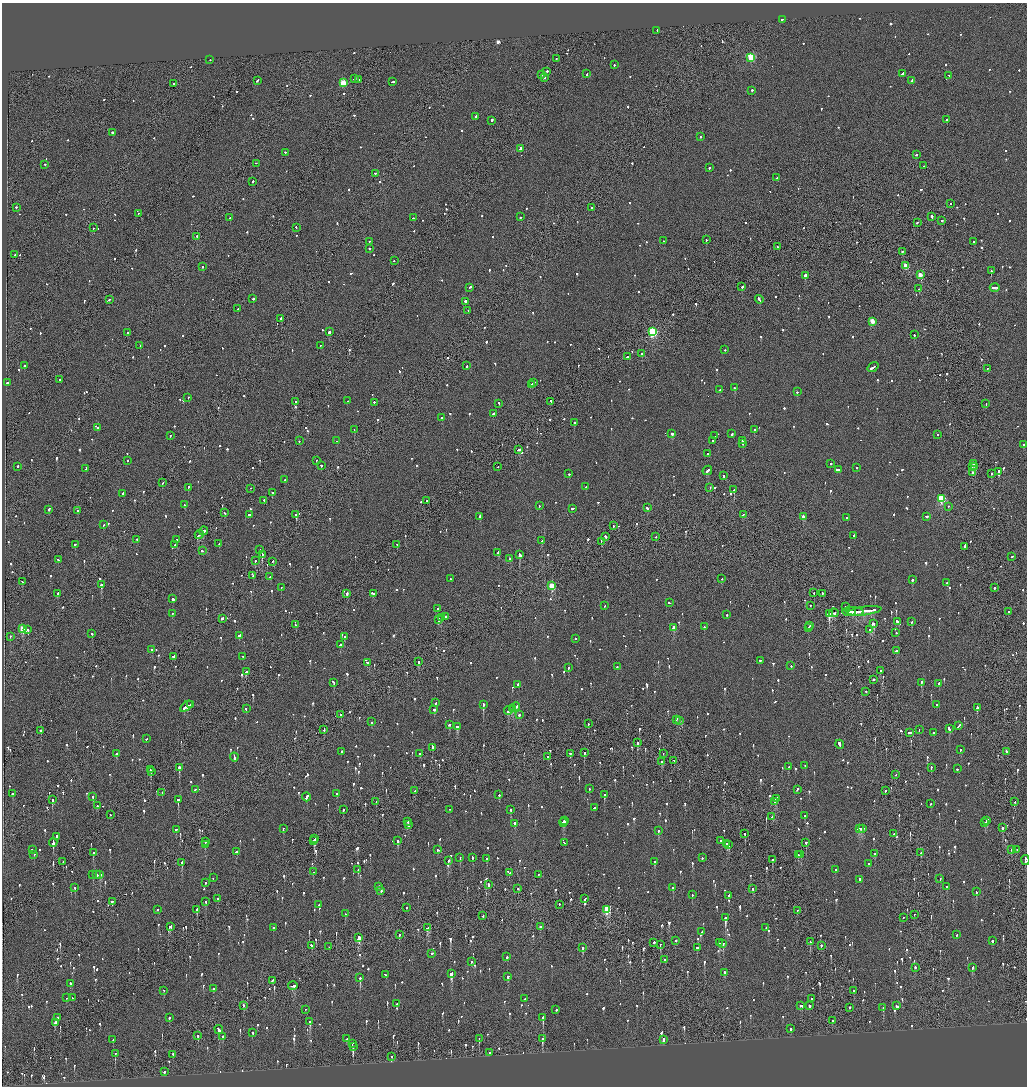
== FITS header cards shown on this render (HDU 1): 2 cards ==
NAXIS1  =                 2050
NAXIS2  =                 2168

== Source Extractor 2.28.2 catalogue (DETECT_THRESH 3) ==
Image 2050 x 2168 px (HDU 1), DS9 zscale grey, zoomed out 1/2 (1 PNG px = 2 x 2 image px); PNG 1029 x 1088 px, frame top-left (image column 2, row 2168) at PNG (2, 3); each listed source drawn as its Kron ellipse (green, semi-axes under 4 px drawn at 4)
Background -0.107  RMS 0.068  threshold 0.204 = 3 sigma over >= 5 px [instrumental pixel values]
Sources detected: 1582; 58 cannot appear on this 1/2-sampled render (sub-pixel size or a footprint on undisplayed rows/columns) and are neither listed nor drawn; of the other 1524, the 500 brightest by FLUX_AUTO listed and drawn (1024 fainter detections omitted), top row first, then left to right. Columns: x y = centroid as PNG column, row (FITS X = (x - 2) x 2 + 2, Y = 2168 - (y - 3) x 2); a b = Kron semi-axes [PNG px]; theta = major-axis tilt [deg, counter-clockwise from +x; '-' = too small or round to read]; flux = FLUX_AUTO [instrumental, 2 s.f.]
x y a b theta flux
782 20 2 2 - 490
657 31 3 2 - 160
751 58 3 3 - 1100
556 59 2 1 - 160
210 60 2 2 - 110
614 65 2 2 - 130
547 72 2 1 - 250
587 74 2 2 - 160
902 74 4 2 - 420
542 75 2 1 - 130
948 76 2 1 - 460
354 79 3 2 - 110
544 79 2 2 - 130
359 80 2 1 - 210
257 81 4 2 - 180
912 81 3 2 - 150
392 82 3 2 - 210
343 83 3 3 - 570
173 84 2 2 - 190
752 91 2 2 - 160
475 117 2 2 - 140
946 120 2 2 - 480
492 121 3 2 - 220
113 133 2 1 - 950
700 137 2 2 - 300
520 149 3 2 - 320
285 153 2 2 - 120
916 155 2 2 - 190
256 164 2 2 - 340
45 165 2 2 - 120
924 166 2 2 - 120
709 168 2 2 - 400
375 174 2 1 - 370
777 178 2 2 - 260
253 182 2 2 - 140
950 204 2 2 - 120
16 208 2 2 - 120
592 208 2 2 - 320
138 214 2 2 - 110
521 217 3 2 - 290
932 217 3 1 - 1100
230 218 2 2 - 310
413 218 2 2 - 130
942 221 2 2 - 180
917 223 2 2 - 130
93 228 2 1 - 120
296 228 2 2 - 110
197 237 2 1 - 670
706 240 2 1 - 200
664 241 2 2 - 210
369 242 2 2 - 160
974 242 2 2 - 260
777 247 2 1 - 120
369 249 2 2 - 200
902 252 2 1 - 140
15 255 2 2 - 130
394 261 2 2 - 140
906 266 3 3 - 390
202 267 2 2 - 130
991 271 2 2 - 520
920 275 3 2 - 300
805 276 3 2 - 3100
742 287 2 2 - 910
470 288 3 2 - 170
995 288 5 2 - 350
919 289 3 2 - 150
253 299 2 2 - 620
109 300 2 2 - 140
759 300 4 2 - 480
465 302 2 2 - 1300
238 309 2 2 - 110
468 311 3 2 - 110
281 319 3 1 - 300
872 322 3 2 - 320
329 332 2 2 - 1400
652 332 3 3 - 1700
127 333 2 2 - 110
914 335 2 2 - 170
140 346 2 2 - 120
320 346 2 1 - 120
725 350 2 2 - 110
642 354 2 2 - 390
628 357 4 2 - 280
24 366 2 2 - 510
467 366 3 2 - 110
873 367 6 2 35 530
988 369 2 1 - 120
59 380 2 1 - 150
7 383 2 2 - 240
534 383 2 2 - 120
532 385 2 2 - 120
734 388 2 2 - 110
720 390 2 2 - 210
797 392 2 2 - 160
188 398 2 2 - 110
347 401 2 1 - 170
296 402 2 1 - 230
551 402 3 2 - 200
374 403 2 2 - 220
499 404 2 2 - 140
986 404 2 1 - 110
493 414 2 2 - 180
442 418 2 1 - 120
574 423 2 2 - 250
98 428 2 2 - 140
354 430 2 1 - 130
754 430 2 2 - 110
672 434 3 2 - 340
732 434 3 2 - 210
938 435 2 2 - 110
170 436 2 1 - 170
715 436 2 2 - 430
299 441 2 2 - 110
336 441 2 2 - 140
713 441 2 2 - 670
742 441 2 2 - 310
743 444 2 2 - 420
1023 445 2 2 - 130
519 450 3 2 - 160
707 454 3 2 - 110
128 461 2 2 - 110
316 461 2 2 - 140
831 464 2 2 - 140
974 464 2 2 - 330
321 466 2 2 - 310
18 467 2 2 - 240
498 467 2 2 - 100
972 467 2 2 - 160
975 467 2 2 - 750
857 468 2 2 - 290
86 469 3 2 - 270
838 470 4 2 - 420
707 471 5 2 - 310
998 472 3 2 - 610
972 473 2 2 - 450
569 474 2 2 - 140
991 474 2 2 - 190
724 476 2 2 - 460
285 480 2 2 - 180
163 483 2 1 - 110
586 487 2 2 - 120
188 488 3 2 - 110
710 488 2 2 - 180
251 489 2 1 - 220
734 490 3 2 - 210
272 493 2 2 - 250
123 494 2 2 - 340
941 499 3 3 - 1200
264 501 2 2 - 210
427 501 2 2 - 320
185 505 2 2 - 190
539 506 2 2 - 290
948 507 2 1 - 110
647 508 3 2 - 170
573 509 3 2 - 210
49 510 3 2 - 160
78 511 2 2 - 120
224 513 3 2 - 110
249 515 2 1 - 180
296 515 2 2 - 690
743 515 2 2 - 120
480 517 2 2 - 710
803 517 3 2 - 190
926 517 3 2 - 220
847 518 2 2 - 110
104 525 3 2 - 110
613 526 2 2 - 310
203 531 4 2 - 370
199 535 5 2 - 310
854 536 2 2 - 130
606 537 3 2 - 330
656 537 2 2 - 180
137 540 2 2 - 230
176 540 2 2 - 260
542 541 2 2 - 520
601 542 2 1 - 120
219 544 2 2 - 360
75 545 2 2 - 490
175 545 2 2 - 110
397 545 2 1 - 150
965 547 4 2 - 240
260 550 2 2 - 140
202 551 2 2 - 170
498 553 3 2 - 210
262 555 2 2 - 560
519 555 3 2 - 1500
1012 557 3 2 - 120
510 559 3 2 - 130
58 560 3 2 - 220
255 561 2 2 - 180
273 562 2 1 - 150
253 576 2 1 - 160
270 577 2 2 - 140
451 579 2 2 - 110
722 579 2 2 - 120
912 580 2 2 - 240
22 582 3 2 - 280
947 583 2 2 - 220
101 585 2 2 - 790
552 586 3 3 - 560
281 588 2 2 - 410
994 588 2 2 - 480
814 593 2 1 - 110
58 594 3 2 - 160
347 594 2 2 - 2000
373 594 4 2 - 200
822 594 2 2 - 200
173 599 2 2 - 1700
669 603 3 2 - 110
604 606 2 2 - 160
810 606 2 1 - 230
845 607 2 2 - 530
437 609 3 2 - 190
865 611 17 2 7 1500
849 612 6 1 6 380
855 612 9 2 -7 520
1008 612 2 2 - 130
834 613 5 2 - 340
172 614 2 2 - 440
829 614 3 2 - 680
726 615 2 2 - 220
446 617 2 2 - 120
442 618 2 2 - 300
222 619 3 2 - 970
438 620 2 2 - 420
897 622 3 2 - 310
911 622 3 2 - 200
873 624 3 2 - 1200
295 625 2 2 - 140
810 626 2 2 - 220
704 627 2 2 - 150
674 628 3 2 - 200
809 628 3 2 - 190
23 629 3 3 - 620
28 630 2 2 - 110
870 630 2 2 - 240
896 633 2 2 - 110
92 634 2 2 - 230
239 636 3 2 - 300
10 637 2 2 - 280
345 637 2 2 - 270
575 639 2 2 - 230
340 645 2 2 - 170
152 650 2 2 - 140
897 651 3 2 - 280
173 657 3 2 - 180
243 657 2 2 - 110
760 661 2 2 - 170
419 662 2 2 - 440
368 663 3 2 - 170
791 666 2 2 - 120
617 667 2 2 - 140
568 668 2 2 - 130
880 671 2 2 - 110
246 672 2 2 - 470
873 680 2 2 - 200
333 683 3 2 - 160
921 683 3 2 - 360
939 684 2 2 - 320
518 685 3 2 - 160
866 692 2 2 - 150
436 703 2 2 - 330
190 705 3 1 - 160
483 705 2 2 - 600
936 705 2 2 - 470
186 707 7 2 36 440
515 707 5 2 - 380
977 708 2 2 - 560
246 709 2 2 - 140
513 709 3 2 - 230
434 710 2 2 - 960
509 711 5 2 - 250
341 715 2 2 - 400
519 715 2 2 - 360
676 720 3 2 - 150
679 721 2 2 - 110
371 722 2 2 - 120
588 724 2 1 - 260
449 725 2 2 - 360
958 726 4 2 - 210
457 727 3 2 - 190
949 729 3 2 - 320
324 730 2 1 - 220
919 730 2 1 - 150
41 731 2 2 - 140
909 733 3 2 - 220
933 733 2 2 - 160
147 739 3 2 - 130
637 743 3 2 - 530
839 745 5 2 - 750
432 748 3 2 - 1000
961 750 2 2 - 260
341 752 2 2 - 410
1006 752 3 2 - 230
584 753 2 2 - 660
116 754 2 2 - 530
420 754 2 2 - 110
570 754 2 2 - 220
663 754 2 1 - 120
234 757 4 2 - 370
547 757 2 2 - 190
674 761 3 1 - 140
662 762 2 2 - 190
805 766 2 2 - 110
788 767 2 2 - 160
179 768 2 2 - 2100
931 768 2 1 - 120
957 769 2 2 - 180
150 770 3 2 - 140
151 772 2 1 - 180
896 775 2 1 - 110
589 789 2 2 - 150
195 790 2 2 - 110
797 790 3 2 - 190
415 791 2 1 - 110
885 791 2 2 - 180
162 793 2 2 - 120
12 794 2 2 - 320
336 794 2 1 - 170
499 795 2 2 - 130
604 795 2 2 - 340
93 797 2 2 - 120
306 797 4 2 - 670
777 799 4 2 - 210
52 800 2 2 - 330
178 800 2 2 - 1500
376 802 2 2 - 160
775 802 3 2 - 110
1015 802 2 2 - 230
930 804 2 2 - 130
97 806 2 2 - 120
594 808 3 2 - 240
343 810 2 2 - 260
449 810 2 2 - 120
510 810 2 2 - 380
110 815 2 2 - 120
805 816 2 2 - 170
772 817 2 1 - 110
564 821 2 2 - 550
987 821 3 2 - 370
407 822 3 2 - 500
563 823 4 3 - 1200
985 823 3 2 - 370
515 824 2 2 - 670
409 825 2 2 - 270
1002 828 2 1 - 830
283 829 2 2 - 140
859 829 4 2 - 380
862 829 4 2 - 280
176 830 2 2 - 150
658 831 2 2 - 550
745 834 2 2 - 200
894 834 2 1 - 110
56 837 2 2 - 320
315 839 3 2 - 170
314 841 3 2 - 240
398 841 3 2 - 650
721 841 2 2 - 120
205 842 2 2 - 350
53 843 5 2 - 1500
564 843 3 2 - 250
806 843 2 2 - 880
727 844 2 2 - 140
205 845 2 2 - 150
729 845 3 2 - 270
32 850 2 2 - 240
438 850 3 2 - 220
1011 850 2 1 - 180
1017 850 2 2 - 130
236 852 2 2 - 110
93 853 3 2 - 290
921 853 3 1 - 130
875 854 2 2 - 200
34 855 2 2 - 190
798 855 2 2 - 140
801 855 2 2 - 290
460 858 2 2 - 140
472 858 3 2 - 120
702 858 2 2 - 140
487 859 2 2 - 260
772 860 2 2 - 400
1025 860 5 2 - 480
449 861 2 2 - 120
63 862 2 1 - 320
654 862 2 2 - 370
182 863 2 2 - 1000
869 864 2 2 - 150
358 870 3 2 - 110
835 870 2 2 - 250
313 872 2 2 - 120
509 873 3 2 - 130
93 875 2 2 - 240
97 875 2 2 - 390
99 875 3 2 - 340
538 875 2 2 - 110
213 878 2 1 - 120
940 879 2 2 - 110
860 880 3 2 - 140
205 883 2 2 - 170
488 885 3 2 - 270
379 887 2 2 - 180
673 887 2 2 - 320
947 887 2 2 - 240
75 888 2 2 - 140
518 889 2 2 - 160
752 889 2 2 - 340
381 891 2 2 - 130
976 892 2 2 - 160
692 895 2 2 - 120
729 896 3 2 - 210
218 899 2 2 - 130
585 899 3 2 - 110
112 902 2 2 - 180
206 902 3 2 - 120
319 905 2 2 - 110
559 905 2 1 - 460
407 908 2 1 - 170
157 910 2 2 - 140
197 910 2 2 - 870
607 910 4 3 - 890
797 911 2 2 - 150
345 914 2 2 - 110
914 915 2 1 - 170
483 916 2 2 - 110
726 918 3 2 - 910
903 918 2 2 - 220
170 927 3 2 - 470
540 927 2 1 - 380
273 928 2 2 - 130
427 928 4 2 - 180
766 928 2 2 - 240
701 932 3 2 - 180
399 935 2 2 - 280
957 935 2 2 - 200
359 938 4 2 - 400
676 941 2 2 - 270
992 941 2 2 - 580
810 942 3 1 - 110
654 943 2 2 - 200
719 943 3 2 - 280
723 944 2 2 - 370
660 945 2 1 - 140
311 946 3 2 - 150
821 946 2 1 - 340
329 947 2 2 - 110
583 948 3 2 - 320
697 948 2 2 - 170
432 954 2 2 - 140
507 957 2 2 - 520
665 960 2 2 - 170
471 962 2 2 - 120
915 968 2 2 - 160
972 968 3 2 - 180
724 973 2 2 - 360
452 974 4 2 - 1100
386 975 3 2 - 220
508 977 3 2 - 190
360 978 3 2 - 510
272 981 3 2 - 130
70 984 2 2 - 210
293 986 5 2 - 270
213 989 2 2 - 170
164 991 2 2 - 120
853 991 2 2 - 170
66 998 2 2 - 130
72 998 2 2 - 200
525 999 2 2 - 190
812 999 2 2 - 110
397 1004 2 2 - 220
243 1006 2 1 - 320
800 1006 2 2 - 750
809 1006 2 2 - 220
896 1006 3 2 - 560
850 1008 2 1 - 350
883 1008 2 2 - 170
305 1010 2 1 - 370
556 1010 2 2 - 170
58 1018 2 2 - 170
169 1018 2 2 - 130
543 1018 4 2 - 470
832 1021 2 2 - 130
310 1022 3 2 - 230
55 1023 4 2 - 790
791 1029 2 2 - 120
219 1030 4 2 - 710
252 1033 2 2 - 110
198 1036 2 2 - 350
223 1037 2 2 - 160
347 1039 4 2 - 330
479 1039 2 1 - 150
542 1039 3 2 - 380
113 1040 2 2 - 110
663 1040 4 2 - 260
352 1044 2 1 - 200
353 1047 2 1 - 610
490 1053 2 1 - 220
115 1054 2 2 - 320
173 1055 2 2 - 100
392 1057 2 2 - 120
164 1072 2 2 - 130
At the frame edge (FLAGS 8, measured only in part): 1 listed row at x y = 1025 860
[1024 fainter detections neither listed nor drawn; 58 sub-pixel or undisplayed-footprint detections neither listed nor drawn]